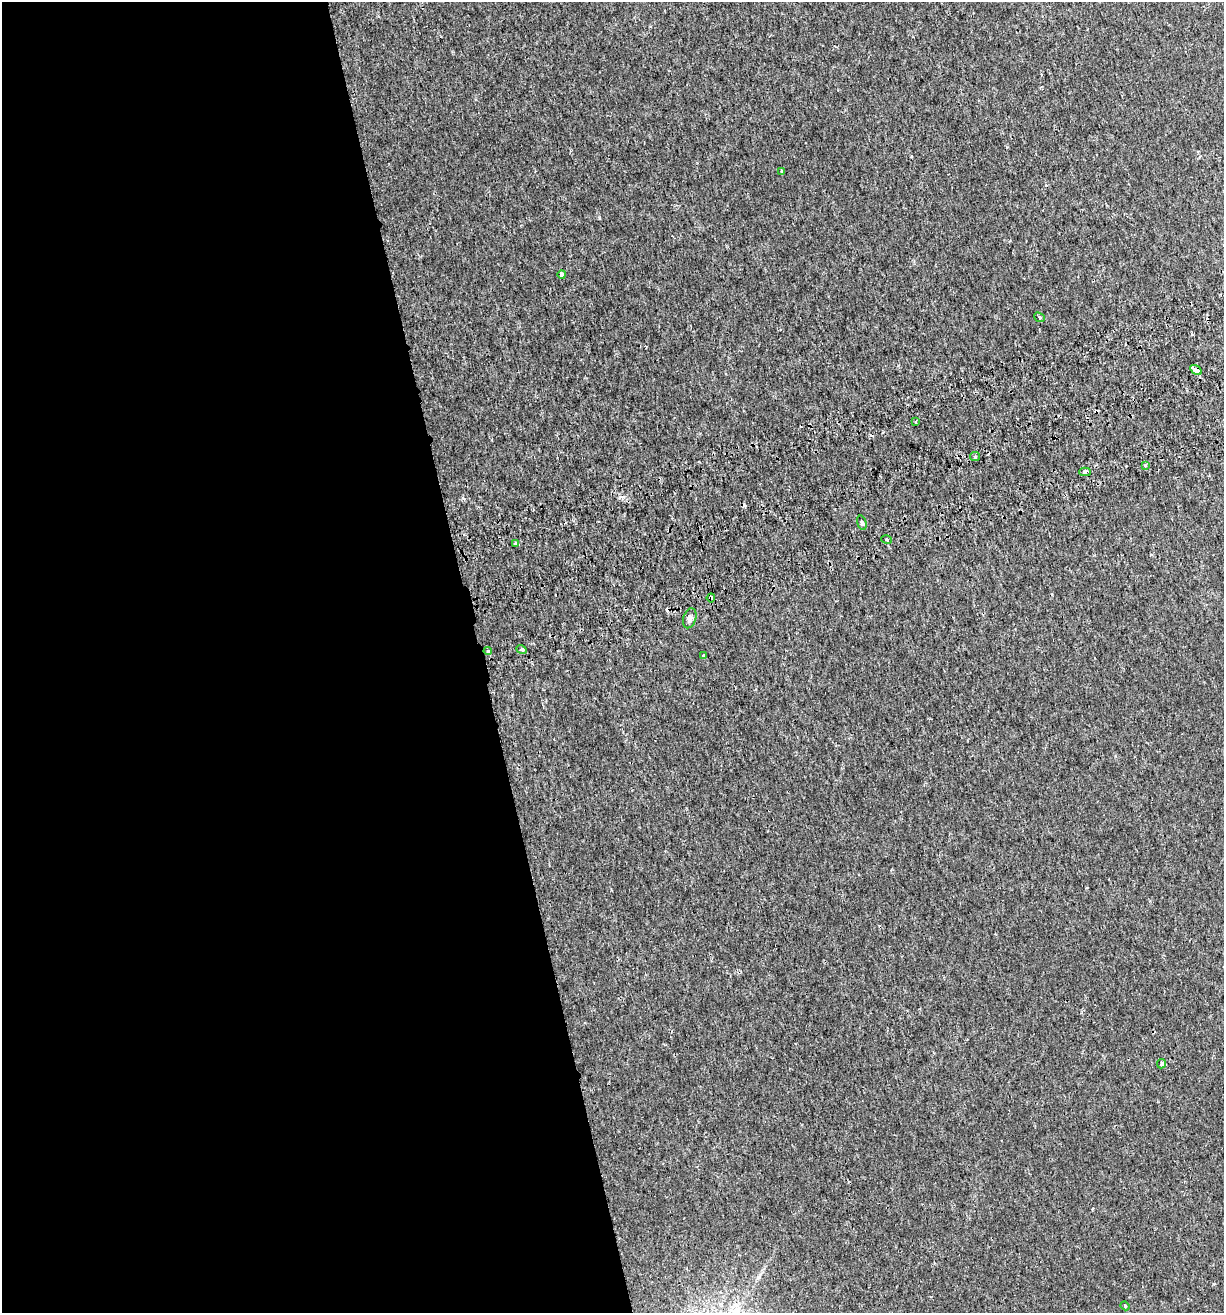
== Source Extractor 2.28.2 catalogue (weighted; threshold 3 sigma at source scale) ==
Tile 9 of 4 x 4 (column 1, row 3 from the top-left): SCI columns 124-1345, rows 1367-2677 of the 5082 x 5355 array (HDU 1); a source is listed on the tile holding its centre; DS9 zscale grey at full resolution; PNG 1226 x 1315 px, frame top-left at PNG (2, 2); each listed source drawn as its Kron ellipse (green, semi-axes under 4 px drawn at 4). Shown black and unused: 39% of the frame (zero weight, under 2 of 3 exposures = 3% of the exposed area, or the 3 px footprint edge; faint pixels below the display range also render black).
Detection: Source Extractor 2.28.2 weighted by HDU 2 'WHT'; one run over the whole footprint, this tile lists its part. Background 0.00256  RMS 0.0025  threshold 0.0111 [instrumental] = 3 sigma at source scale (4.5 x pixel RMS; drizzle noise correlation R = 1.50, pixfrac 1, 0.0396/0.0396 arcsec/px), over >= 5 px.
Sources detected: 23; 5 cosmic-ray / hot-pixel residue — neither listed nor drawn; the other 18 listed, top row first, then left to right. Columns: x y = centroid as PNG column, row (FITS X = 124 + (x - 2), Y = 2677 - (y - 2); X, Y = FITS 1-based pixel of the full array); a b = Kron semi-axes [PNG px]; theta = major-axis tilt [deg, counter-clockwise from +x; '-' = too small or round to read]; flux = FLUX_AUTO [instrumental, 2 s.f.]
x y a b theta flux
781 171 3 3 - 0.74
562 274 4 3 - 4.8
1040 317 6 4 -39 0.4
1196 370 6 4 -33 2.8
915 422 3 3 - 1.1
975 457 5 4 - 0.34
1145 466 3 3 - 0.67
1085 472 5 3 - 3.7
862 523 7 4 -73 0.42
887 539 5 4 - 0.35
516 543 3 3 - 0.84
711 598 4 3 - 0.98
690 618 10 6 72 1
522 650 5 4 - 0.54
488 651 4 4 - 0.25
703 655 3 3 - 1.3
1162 1064 5 4 - 0.54
1125 1306 4 4 - 0.24
Overlapping masked pixels (flux is a lower limit): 2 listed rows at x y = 1196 370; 711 598